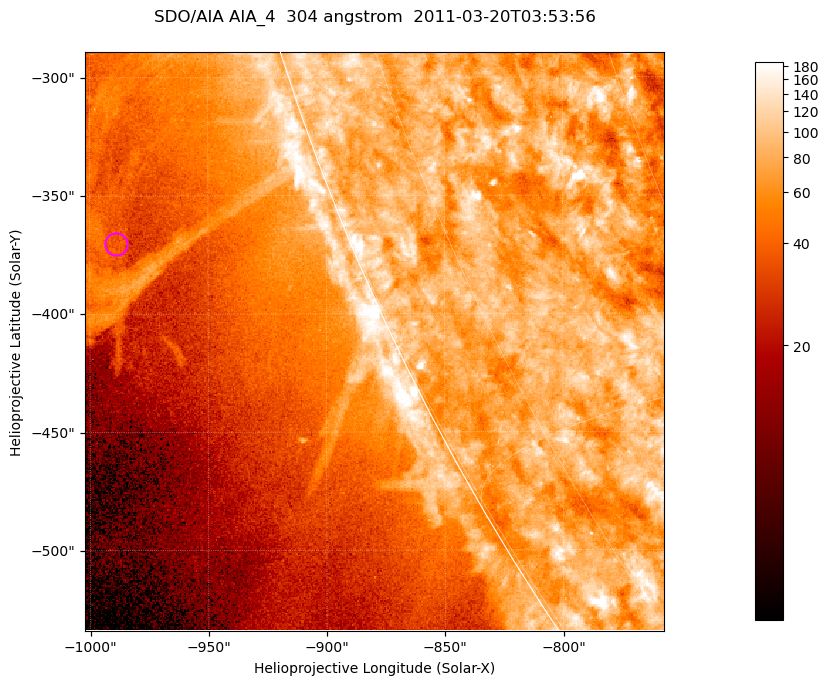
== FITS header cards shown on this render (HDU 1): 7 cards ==
TELESCOP= 'SDO/AIA '           / For AIA: SDO/AIA
INSTRUME= 'AIA_4   '           / For AIA: AIA_ATA1, AIA_ATA2, AIA_ATA3 or AIA_AT
WAVELNTH=                  304 / [angstrom] Wavelength
WAVEUNIT= 'angstrom'           / Wavelength unit: angstrom
DATE-OBS= '2011-03-20T03:53:56.127' / [ISO] Date when observation started; ISO 8
CTYPE1  = 'HPLN-TAN'           / CTYPE1; Typically HPLN
CTYPE2  = 'HPLT-TAN'           / CTYPE2; Typically HPLT

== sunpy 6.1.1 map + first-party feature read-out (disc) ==
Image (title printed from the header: SDO/AIA AIA_4  304 angstrom  2011-03-20T03:53:56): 408 x 408 px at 0.6 arcsec/px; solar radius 964 arcsec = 1606 px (partial field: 0.9% of the solar disc is inside the frame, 45% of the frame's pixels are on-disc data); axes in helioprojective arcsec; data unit not stated in the header (colour bar unlabelled)
Orientation: roll -0.132 deg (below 1 deg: not rotated)
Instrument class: DISC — disc imager (sunpy class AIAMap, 304 A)
Bright regions (active regions / flare kernels): reference = the on-disc median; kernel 3 px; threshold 5 sigma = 114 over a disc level ~79.3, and >= 1.15x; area >= 166 px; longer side >= 5 px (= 3 arcsec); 0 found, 0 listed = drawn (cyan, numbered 1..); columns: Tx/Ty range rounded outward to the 2 arcsec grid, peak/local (2 s.f.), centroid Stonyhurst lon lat
Off-limb structures (1.02-1.3 R_sun): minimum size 83 px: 3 found; the strongest spans PA ~105..115 deg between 1.06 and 1.13 R_sun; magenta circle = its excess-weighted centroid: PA ~110 deg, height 1.1 R_sun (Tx ~-988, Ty ~-370 arcsec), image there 1.6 x the reference